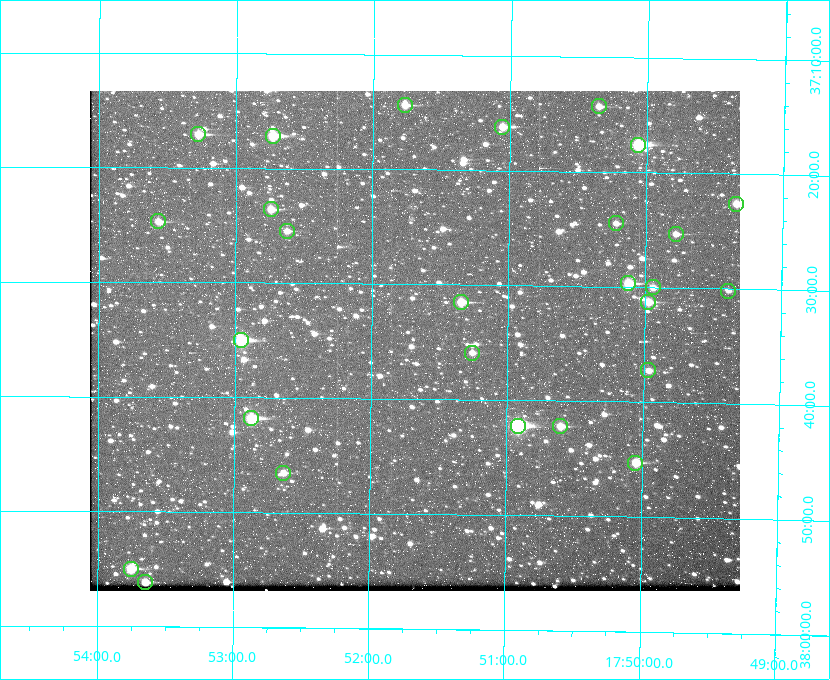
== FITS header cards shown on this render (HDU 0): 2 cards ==
NAXIS1  =                  650 / Width of table row in bytes
NAXIS2  =                  500 / Number of rows in table

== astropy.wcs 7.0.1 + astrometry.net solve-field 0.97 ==
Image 650 x 500 px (HDU 0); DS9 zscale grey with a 90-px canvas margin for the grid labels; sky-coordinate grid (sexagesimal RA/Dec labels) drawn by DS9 from the SOLVED WCS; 27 Tycho-2 reference stars matched to detected sources circled (green)
Header WCS: none
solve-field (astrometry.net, Tycho-2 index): SOLVED blind (the file carries no WCS)
Solved WCS: RA---TAN-SIP/DEC--TAN-SIP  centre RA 17:51:41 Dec +37:35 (267.92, +37.58 deg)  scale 5.23 arcsec/px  FOV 56.6' x 43.6'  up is +179 deg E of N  parity flipped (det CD > 0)
(file carries no celestial WCS; the grid is the blind solution)
Tycho-2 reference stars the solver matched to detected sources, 27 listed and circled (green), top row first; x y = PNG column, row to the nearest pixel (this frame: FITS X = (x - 90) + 1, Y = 500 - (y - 91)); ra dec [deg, ICRS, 3 dp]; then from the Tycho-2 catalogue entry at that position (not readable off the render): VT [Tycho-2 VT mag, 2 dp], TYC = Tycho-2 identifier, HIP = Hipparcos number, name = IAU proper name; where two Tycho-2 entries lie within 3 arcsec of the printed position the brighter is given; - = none
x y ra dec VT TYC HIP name
405 105 267.943 +37.240 10.39 2620-505-1 - -
599 106 267.589 +37.238 11.09 2619-212-1 - -
502 127 267.764 +37.270 10.17 2620-784-1 - -
198 134 268.319 +37.285 9.88 2620-536-1 - -
273 136 268.183 +37.286 8.98 2620-786-1 87506 -
638 145 267.517 +37.293 8.96 2619-379-1 - -
736 204 267.335 +37.377 10.60 2619-634-1 - -
271 209 268.186 +37.393 10.44 2620-175-1 - -
158 221 268.392 +37.412 10.60 2620-800-1 - -
616 223 267.555 +37.408 11.50 2619-358-1 - -
287 231 268.156 +37.424 11.25 2620-712-1 - -
676 234 267.445 +37.422 11.17 2619-451-1 - -
628 283 267.531 +37.495 10.07 2619-274-1 - -
653 287 267.485 +37.500 11.33 2619-40-1 - -
728 291 267.347 +37.503 12.15 3088-638-1 - -
461 302 267.836 +37.525 9.96 3089-889-1 - -
648 302 267.494 +37.522 10.35 3088-270-1 - -
241 340 268.239 +37.584 8.64 3089-755-1 - -
472 353 267.815 +37.598 11.54 3089-1081-1 - -
648 370 267.491 +37.621 11.40 3088-1284-1 - -
251 418 268.219 +37.697 8.93 3089-671-1 - -
518 426 267.730 +37.705 8.13 3089-1203-1 87349 -
560 426 267.652 +37.703 11.04 3089-693-1 - -
635 463 267.512 +37.755 10.10 3089-2332-1 - -
283 473 268.159 +37.775 11.22 3089-2245-1 - -
131 569 268.439 +37.916 9.61 3089-2268-1 - -
145 582 268.412 +37.936 10.36 3089-2031-1 - -